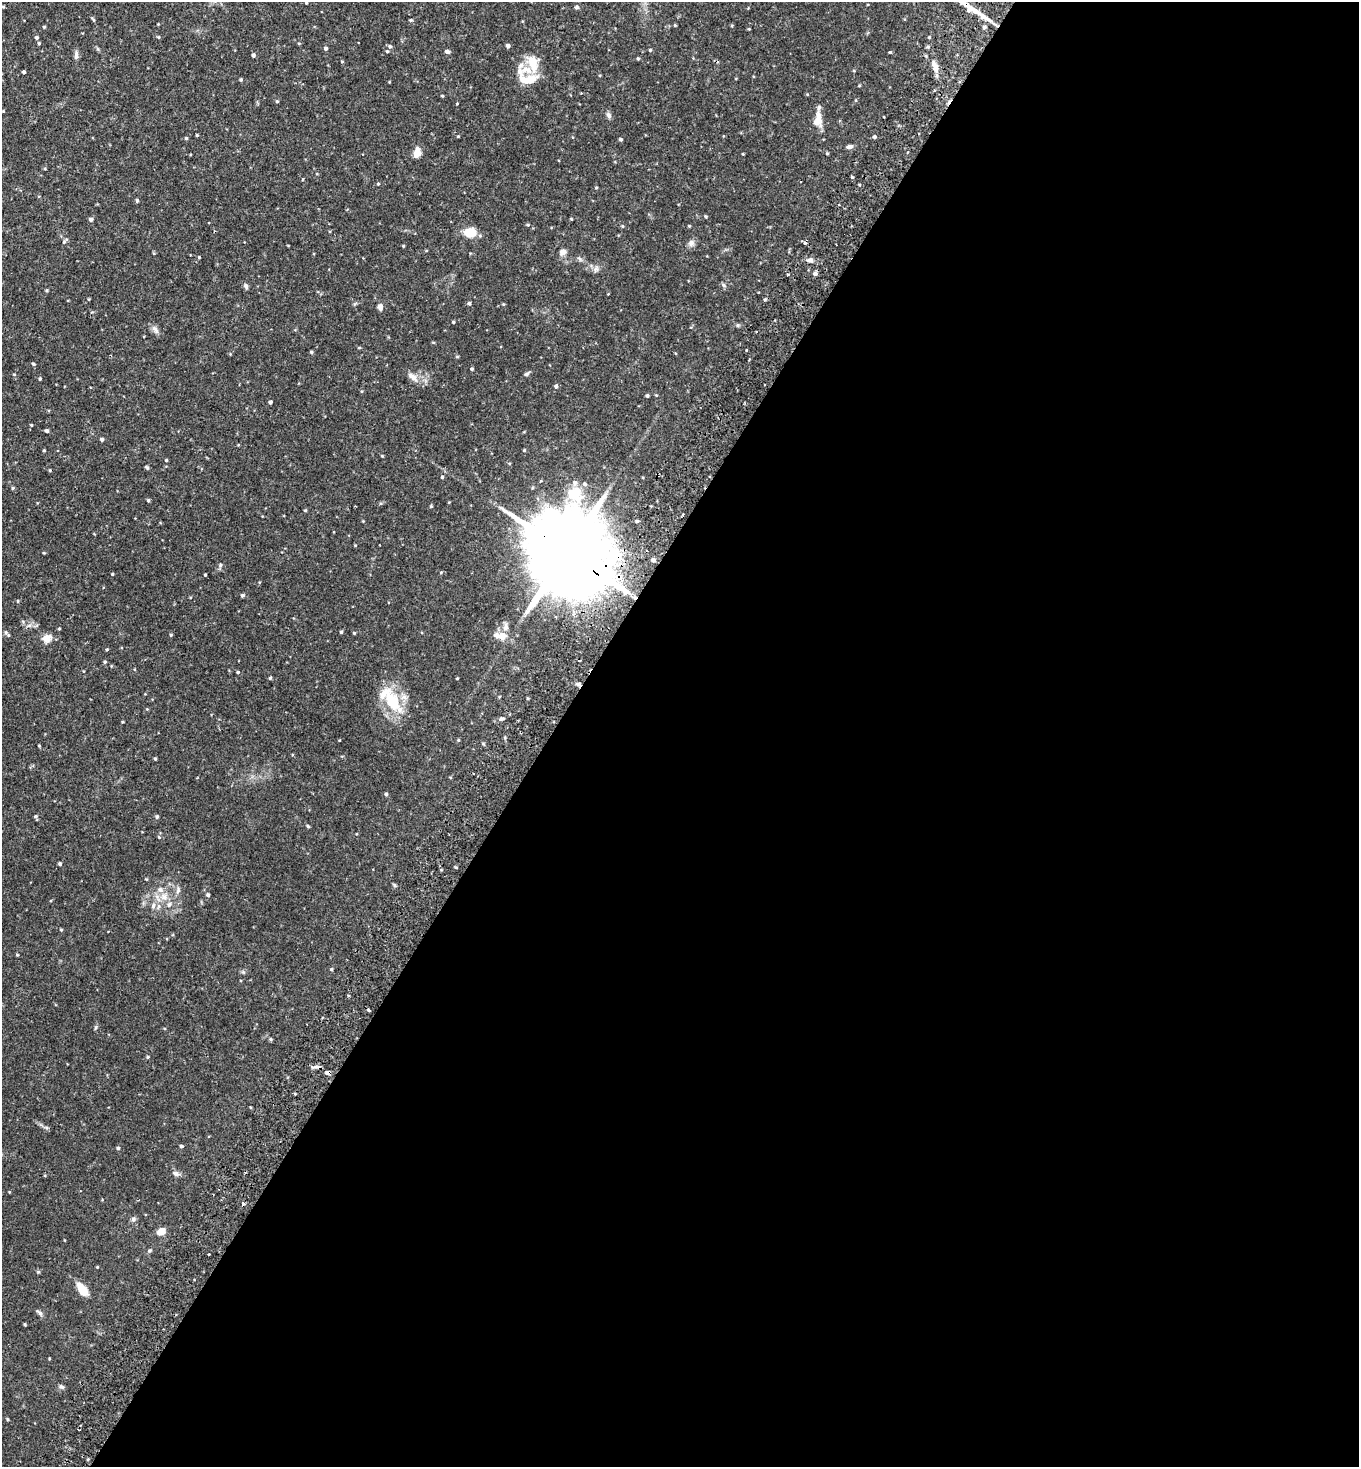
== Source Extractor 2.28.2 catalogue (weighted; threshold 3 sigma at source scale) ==
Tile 12 of 4 x 4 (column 4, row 3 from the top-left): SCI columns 4410-5766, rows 1473-2937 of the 5925 x 5903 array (HDU 1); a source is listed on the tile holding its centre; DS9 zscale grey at full resolution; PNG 1361 x 1469 px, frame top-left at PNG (2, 2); no overlay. Shown black and unused: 59% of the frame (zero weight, under 2 of 3 exposures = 3% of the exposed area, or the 3 px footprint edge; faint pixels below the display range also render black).
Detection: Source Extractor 2.28.2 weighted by HDU 2 'WHT'; one run over the whole footprint, this tile lists its part. Background 0.0863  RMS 0.0053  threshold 0.0237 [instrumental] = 3 sigma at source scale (4.5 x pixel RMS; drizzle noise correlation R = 1.50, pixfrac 1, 0.05/0.05 arcsec/px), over >= 5 px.
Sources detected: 166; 1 cosmic-ray / hot-pixel residue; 1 long thin detection or spike segment (spike, bleed or trail) — not listed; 5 inside a brighter listed object's ellipse — not listed separately; the other 159 listed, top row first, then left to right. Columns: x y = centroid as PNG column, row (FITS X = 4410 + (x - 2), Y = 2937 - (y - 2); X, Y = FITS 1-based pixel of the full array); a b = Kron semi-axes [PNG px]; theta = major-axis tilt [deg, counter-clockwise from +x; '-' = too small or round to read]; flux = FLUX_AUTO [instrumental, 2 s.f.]
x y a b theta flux
3 7 5 3 - 0.51
576 7 5 5 - 1
93 20 7 3 -57 0.69
411 20 4 4 - 0.62
158 24 3 3 - 0.35
675 25 4 3 - 0.46
44 27 4 3 - 0.52
984 27 5 4 - 1.1
36 37 4 4 - 0.99
158 37 4 4 - 0.51
929 37 4 3 - 0.46
39 43 4 4 - 0.55
390 46 5 5 - 1.1
508 46 4 4 - 1.5
326 48 4 4 - 1.2
650 50 4 4 - 0.58
387 51 4 3 - 0.51
447 51 5 4 - 1.5
890 52 3 3 - 0.92
76 55 12 5 -90 1.8
253 55 4 4 - 1.1
638 58 4 3 - 0.6
342 61 4 3 - 0.38
533 63 27 15 -77 10
935 66 15 7 -64 3.9
24 72 3 3 - 0.91
241 80 4 4 - 0.67
807 94 4 3 - 0.44
442 96 4 3 - 0.45
277 101 4 4 - 0.57
457 103 4 2 - 0.42
609 115 9 6 -64 1.5
818 120 20 10 86 6.2
197 135 3 3 - 0.51
458 136 3 3 - 0.39
874 137 4 4 - 1.1
186 138 4 4 - 0.63
620 139 4 3 - 0.83
849 147 8 5 8 1.4
417 153 9 7 81 5
743 154 3 3 - 0.36
852 177 4 2 - 0.56
378 184 5 3 - 0.45
596 187 4 3 - 0.47
137 200 4 3 - 0.75
706 216 4 4 - 0.64
91 219 4 4 - 1.4
571 219 3 2 - 0.42
528 225 4 4 - 0.55
622 226 5 3 - 0.48
689 226 4 3 - 0.46
470 232 13 10 11 8.2
64 242 6 5 - 0.88
691 243 9 8 - 2.1
403 246 3 3 - 0.49
562 252 7 6 - 2.6
199 257 3 3 - 0.47
810 260 9 5 1 1.8
596 268 7 4 -72 1.1
788 274 3 3 - 0.63
815 274 3 3 - 8.8
723 285 7 4 -69 0.8
246 286 8 5 -68 1.1
765 300 5 3 - 0.66
469 303 5 4 - 0.95
503 304 4 4 - 0.47
380 307 7 5 -84 2.2
453 322 3 3 - 0.56
155 329 12 5 -54 2
311 352 4 3 - 0.75
33 364 4 4 - 0.78
472 369 3 3 - 0.69
14 374 5 3 - 0.43
526 374 7 4 31 1.1
413 377 17 7 -36 3.6
40 379 4 3 - 0.65
556 386 5 4 - 1
647 396 4 3 - 0.8
270 402 4 3 - 1.1
31 425 4 3 - 0.44
47 431 4 4 - 1.2
102 439 4 4 - 1.2
44 450 3 3 - 0.46
524 450 4 3 - 0.57
382 456 5 3 - 0.44
166 460 4 3 - 0.55
147 468 6 4 -54 0.69
50 470 4 3 - 0.56
442 477 4 4 - 0.58
585 484 5 5 - 0.94
13 488 4 4 - 0.6
148 500 4 3 - 0.65
431 506 4 3 - 0.58
305 510 5 3 - 0.43
683 515 3 2 - 0.62
363 521 3 3 - 0.36
637 521 4 3 - 0.66
355 545 3 3 - 0.36
567 552 41 19 -37 11000
44 553 5 3 - 0.43
653 560 4 3 - 1.6
220 565 5 4 - 0.83
441 572 4 3 - 0.47
112 574 3 3 - 0.52
205 575 3 2 - 0.47
242 595 4 4 - 0.87
18 601 4 3 - 0.45
505 627 11 7 82 2.3
59 629 3 3 - 0.54
341 632 4 4 - 0.65
354 633 4 3 - 0.51
8 635 6 5 - 0.93
171 635 4 4 - 0.53
500 636 18 9 -9 5.1
47 638 14 10 23 3.7
107 649 4 3 - 0.54
105 662 4 4 - 0.71
238 672 5 4 - 0.65
270 678 5 3 - 0.57
457 678 3 3 - 0.45
578 684 7 4 -35 1.1
392 701 30 18 -62 21
501 718 7 3 1 0.94
458 740 4 4 - 0.57
155 759 3 3 - 0.67
386 794 4 4 - 0.79
36 816 5 4 - 1.2
157 817 5 4 - 0.89
308 826 5 4 - 0.53
159 837 4 4 - 0.6
60 864 4 3 - 0.99
178 890 11 4 77 1.4
208 895 5 4 - 1
164 897 10 7 -89 3.2
169 904 8 5 62 1.5
153 906 8 6 75 1.6
61 930 4 4 - 0.5
17 955 4 3 - 0.43
331 969 4 4 - 0.7
369 1010 3 3 - 0.89
270 1039 5 4 - 0.68
148 1057 4 4 - 0.63
312 1067 7 5 -11 1.2
328 1072 6 4 -13 1.4
181 1146 4 3 - 0.76
118 1148 4 4 - 0.7
175 1173 10 6 -27 1.6
243 1203 4 3 - 1.4
133 1219 7 5 68 1.2
161 1231 7 5 30 7.6
150 1250 5 3 - 0.59
208 1254 3 2 - 0.92
97 1267 4 3 - 0.4
82 1290 14 7 -57 8.8
39 1313 10 5 -39 1.2
25 1324 4 3 - 0.55
49 1358 3 3 - 0.39
61 1386 8 5 -39 1
7 1419 4 3 - 0.54
Overlapping masked pixels (flux is a lower limit): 3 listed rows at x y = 567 552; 578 684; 328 1072
Unlisted compact peaks at least as high as the median listed source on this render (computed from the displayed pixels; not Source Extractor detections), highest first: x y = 96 1027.